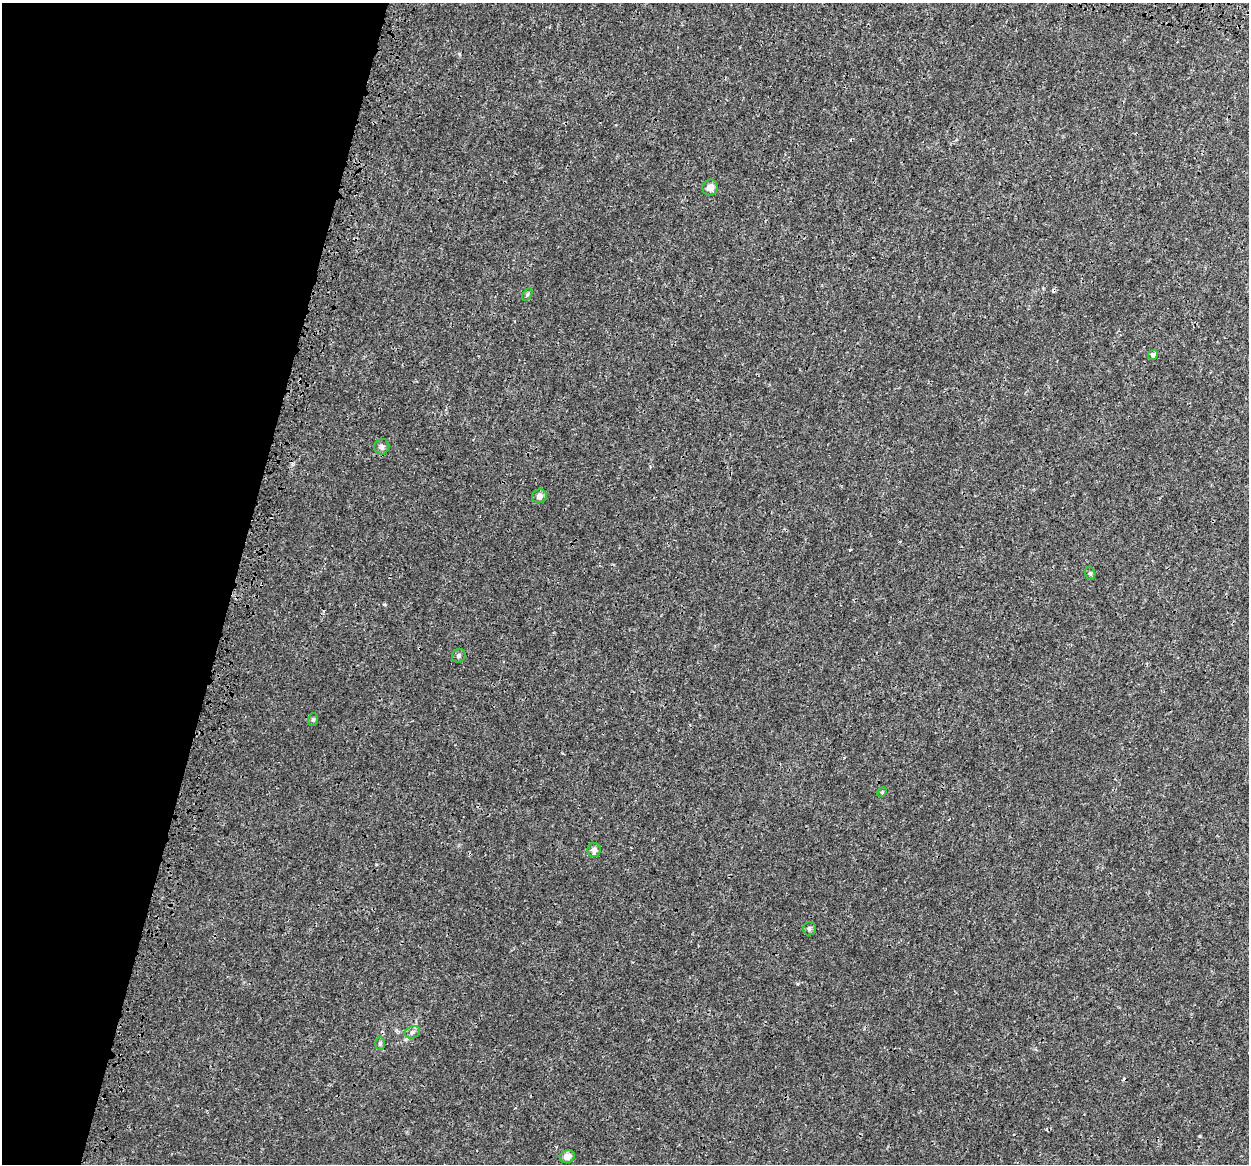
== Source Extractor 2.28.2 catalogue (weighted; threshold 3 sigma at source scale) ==
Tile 9 of 4 x 4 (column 1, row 3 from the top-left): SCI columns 176-1422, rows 1761-2922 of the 5331 x 5784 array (HDU 1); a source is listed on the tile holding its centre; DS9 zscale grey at full resolution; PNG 1251 x 1166 px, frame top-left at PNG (2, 3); each listed source drawn as its Kron ellipse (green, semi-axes under 4 px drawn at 4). Shown black and unused: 19% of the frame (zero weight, under 3 of 4 exposures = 17% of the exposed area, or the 3 px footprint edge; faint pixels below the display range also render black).
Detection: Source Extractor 2.28.2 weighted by HDU 2 'WHT'; one run over the whole footprint, this tile lists its part. Background 3.85e-04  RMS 0.0013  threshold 0.00571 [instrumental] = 3 sigma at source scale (4.5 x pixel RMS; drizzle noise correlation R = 1.50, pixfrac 1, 0.0396/0.0396 arcsec/px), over >= 5 px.
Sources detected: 17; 3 cosmic-ray / hot-pixel residue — neither listed nor drawn; the other 14 listed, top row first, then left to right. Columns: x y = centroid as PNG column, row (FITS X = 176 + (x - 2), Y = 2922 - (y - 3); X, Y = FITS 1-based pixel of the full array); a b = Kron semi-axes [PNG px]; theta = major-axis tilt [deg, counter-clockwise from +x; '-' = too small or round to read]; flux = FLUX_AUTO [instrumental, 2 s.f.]
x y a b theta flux
710 187 8 7 - 0.75
527 295 7 4 59 0.17
1153 355 5 5 - 0.4
382 447 8 7 - 0.4
539 496 7 7 - 0.55
1090 573 6 5 - 0.22
459 656 7 6 - 0.29
313 719 6 5 - 0.2
882 792 5 4 - 0.15
594 850 7 6 - 0.45
809 929 7 6 - 0.28
412 1032 8 6 22 0.35
380 1043 6 5 - 0.18
567 1156 8 6 20 0.76